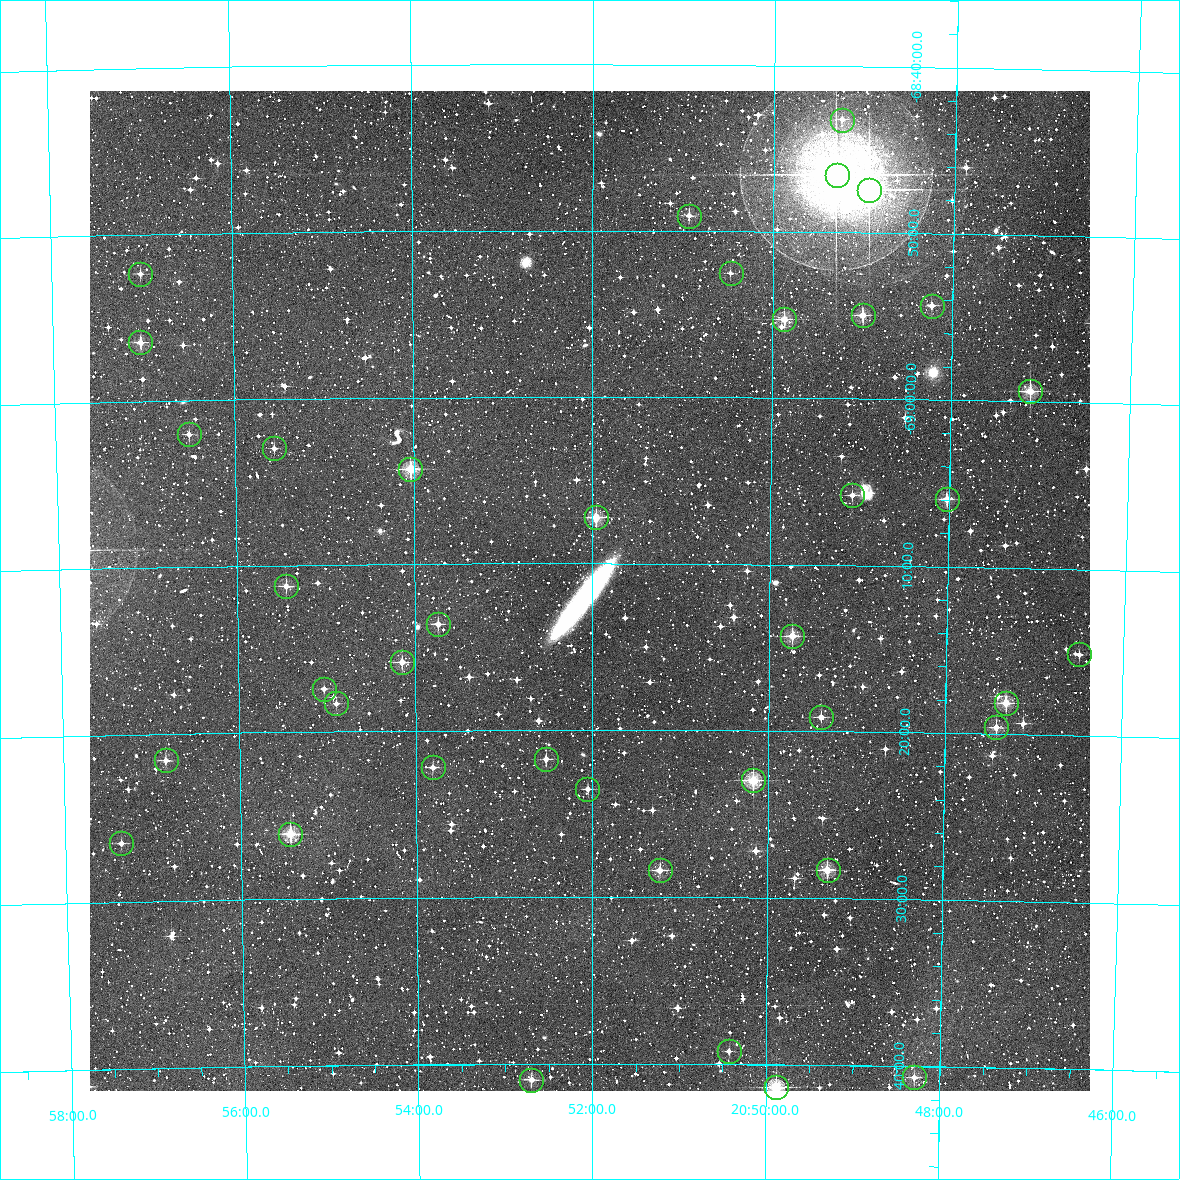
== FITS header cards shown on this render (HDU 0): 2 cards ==
NAXIS1  =                 1000 / Width of image
NAXIS2  =                 1000 / Height of image

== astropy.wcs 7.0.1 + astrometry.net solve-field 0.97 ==
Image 1000 x 1000 px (HDU 0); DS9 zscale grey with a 90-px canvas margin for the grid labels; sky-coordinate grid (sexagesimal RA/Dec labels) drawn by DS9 from the SOLVED WCS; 40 Tycho-2 reference stars matched to detected sources circled (green)
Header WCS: RA---TAN/DEC--TAN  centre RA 20:52:02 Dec -69:12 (313.01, -69.19 deg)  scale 3.6 arcsec/px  FOV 60.0' x 60.0'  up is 0 deg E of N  parity normal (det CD < 0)
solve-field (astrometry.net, Tycho-2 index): VERIFIED the header's WCS against the Tycho-2 star catalogue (verified at 3 index scales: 15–39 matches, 0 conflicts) and refined it, rather than solving blind
Solved WCS: RA---TAN-SIP/DEC--TAN-SIP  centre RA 20:52:02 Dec -69:12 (313.01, -69.19 deg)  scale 3.6 arcsec/px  FOV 60.0' x 60.0'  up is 0 deg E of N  parity normal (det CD < 0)
The solver's refit moves the header's centre by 2 arcsec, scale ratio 1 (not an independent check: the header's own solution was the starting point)
Tycho-2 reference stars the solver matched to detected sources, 40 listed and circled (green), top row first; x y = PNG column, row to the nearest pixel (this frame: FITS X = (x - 90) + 1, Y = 1000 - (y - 91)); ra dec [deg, ICRS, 3 dp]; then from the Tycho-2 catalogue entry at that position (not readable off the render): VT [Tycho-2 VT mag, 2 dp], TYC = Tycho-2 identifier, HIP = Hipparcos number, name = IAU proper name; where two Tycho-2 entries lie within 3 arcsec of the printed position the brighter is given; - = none
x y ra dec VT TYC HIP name
842 120 312.312 -68.721 12.08 9321-1600-1 - -
837 175 312.326 -68.777 5.53 9321-989-1 102773 -
869 190 312.236 -68.791 7.03 9321-604-1 102725 -
689 216 312.733 -68.819 11.50 9321-1223-1 - -
731 273 312.617 -68.876 12.07 9321-1503-1 - -
140 274 314.254 -68.872 12.10 9321-918-1 - -
932 306 312.058 -68.906 11.71 9321-949-1 - -
863 315 312.249 -68.917 10.78 9321-764-1 - -
784 319 312.466 -68.921 10.35 9321-1227-1 - -
140 342 314.257 -68.941 11.05 9321-680-1 - -
1030 391 311.779 -68.990 10.52 9308-1513-1 - -
189 434 314.127 -69.034 11.86 9321-740-1 - -
274 448 313.891 -69.049 12.22 9321-1584-1 - -
410 469 313.509 -69.071 9.72 9321-1502-1 - -
852 495 312.272 -69.097 12.19 9321-474-1 - -
947 499 312.006 -69.099 11.06 9321-1055-1 - -
596 517 312.990 -69.121 10.16 9321-1606-1 - -
286 586 313.862 -69.187 11.02 9321-1366-1 - -
438 624 313.435 -69.227 11.32 9321-1169-1 - -
792 636 312.436 -69.238 10.61 9321-1446-1 - -
1079 654 311.625 -69.252 12.08 9308-1115-1 - -
402 662 313.537 -69.264 11.33 9321-406-1 - -
324 689 313.759 -69.290 12.15 9321-1545-1 - -
336 703 313.725 -69.305 12.50 9321-432-1 - -
1006 703 311.830 -69.302 10.14 9308-1327-1 - -
821 717 312.353 -69.319 11.53 9321-1518-1 - -
996 727 311.856 -69.327 11.21 9308-1391-1 - -
546 759 313.132 -69.362 11.50 9321-1396-1 - -
166 760 314.210 -69.359 11.28 9321-1023-1 - -
433 767 313.453 -69.370 11.57 9321-919-1 - -
753 780 312.543 -69.383 10.01 9325-202-1 - -
587 789 313.013 -69.392 11.83 9325-172-1 - -
290 834 313.860 -69.435 10.27 9325-1045-1 - -
121 843 314.341 -69.441 11.97 9325-302-1 - -
660 870 312.807 -69.473 10.65 9325-183-1 - -
828 870 312.327 -69.472 10.24 9325-235-1 102776 -
729 1051 312.608 -69.654 12.28 9325-894-1 - -
914 1077 312.074 -69.678 10.89 9325-1251-1 - -
531 1080 313.175 -69.683 10.77 9325-254-1 - -
776 1087 312.470 -69.689 9.93 9325-1208-1 102826 -